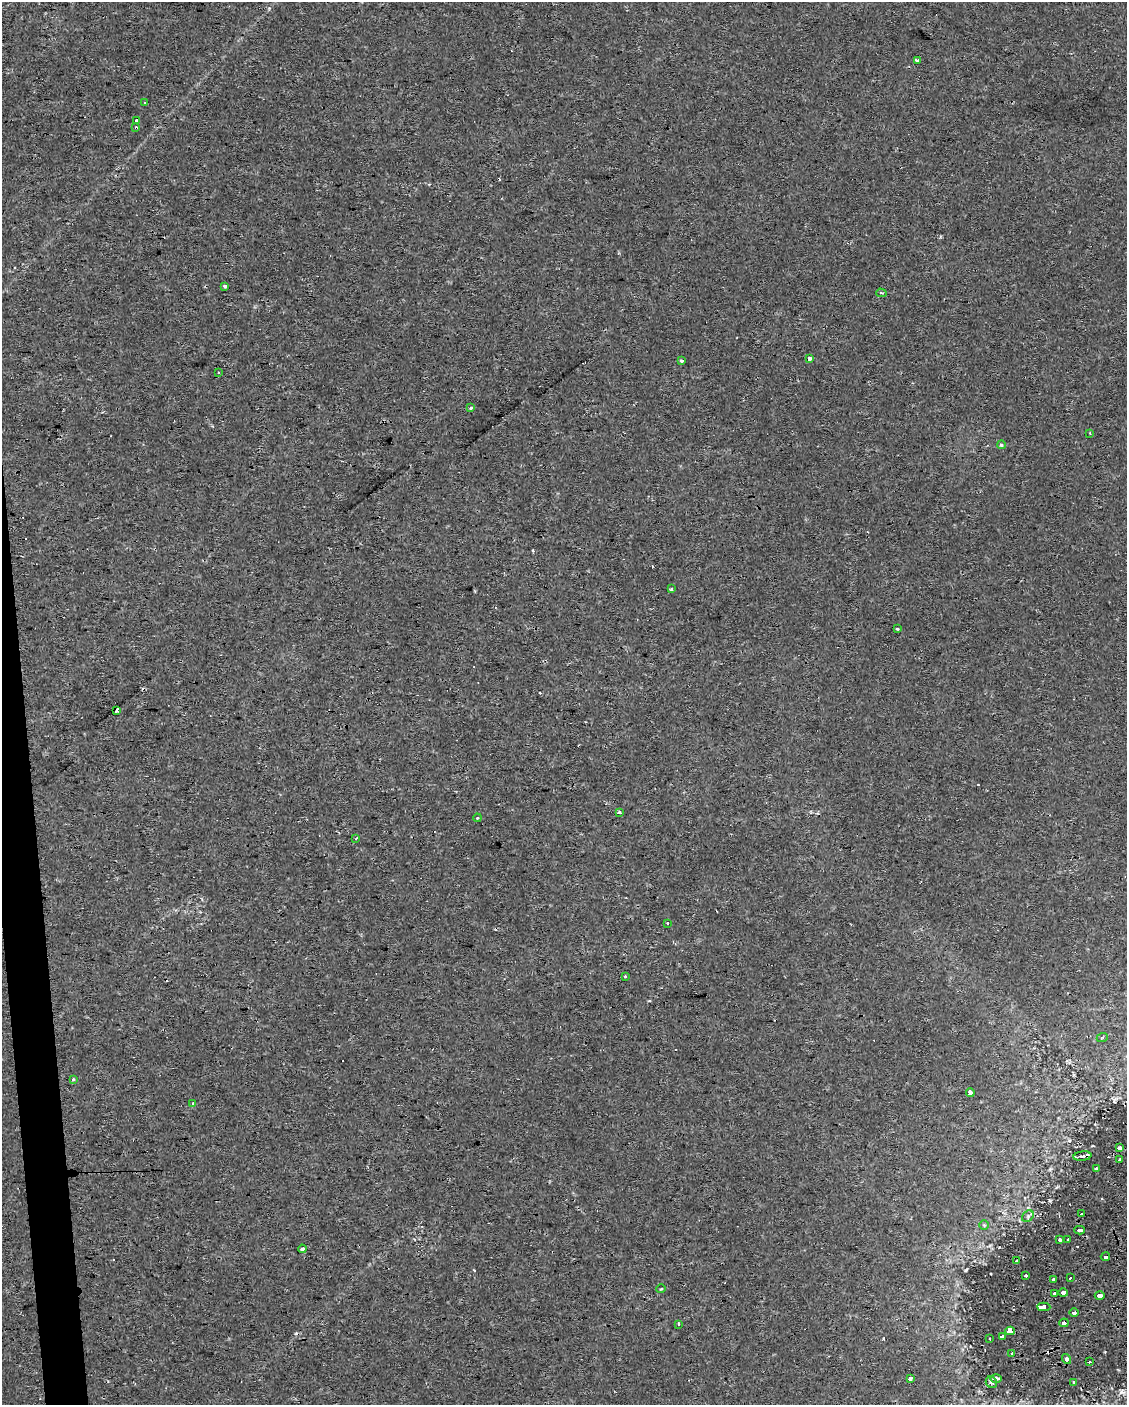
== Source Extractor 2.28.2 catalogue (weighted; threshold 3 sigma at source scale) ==
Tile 7 of 4 x 3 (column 3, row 2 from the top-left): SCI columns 2253-3377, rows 1404-2806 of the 4503 x 4250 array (HDU 1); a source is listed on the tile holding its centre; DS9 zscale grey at full resolution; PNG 1129 x 1407 px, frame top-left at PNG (2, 2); each listed source drawn as its Kron ellipse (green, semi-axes under 4 px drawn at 4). Shown black and unused: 2% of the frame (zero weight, under 2 of 3 exposures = <1% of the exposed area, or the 3 px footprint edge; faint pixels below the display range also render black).
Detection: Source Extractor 2.28.2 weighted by HDU 2 'WHT'; one run over the whole footprint, this tile lists its part. Background 0.0303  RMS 0.0037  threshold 0.0166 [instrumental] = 3 sigma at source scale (4.5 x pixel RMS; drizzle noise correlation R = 1.50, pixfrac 1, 0.0396/0.0396 arcsec/px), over >= 5 px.
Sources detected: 74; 16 cosmic-ray / hot-pixel residue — neither listed nor drawn; the other 58 listed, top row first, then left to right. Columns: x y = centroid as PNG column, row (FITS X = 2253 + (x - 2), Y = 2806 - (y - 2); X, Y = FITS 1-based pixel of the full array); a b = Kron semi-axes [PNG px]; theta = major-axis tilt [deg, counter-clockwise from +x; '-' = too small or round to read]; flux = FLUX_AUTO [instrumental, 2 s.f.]
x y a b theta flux
917 60 4 3 - 3.3
145 102 3 3 - 0.76
137 121 3 3 - 8.2
136 128 3 3 - 2.4
225 286 3 3 - 5.8
881 293 5 4 - 0.5
810 359 4 4 - 0.98
681 361 3 3 - 0.84
219 372 3 3 - 1.2
471 408 3 3 - 1.7
1090 433 3 3 - 0.41
1001 445 4 4 - 0.85
671 589 4 3 - 1.2
897 629 3 3 - 4.4
117 711 3 3 - 3.1
620 812 4 3 - 1.9
477 818 4 3 - 0.34
356 838 4 2 - 0.29
667 923 3 3 - 2.2
625 977 3 3 - 2.5
1102 1038 5 3 - 0.48
73 1080 3 3 - 1.5
970 1093 4 4 - 2.8
193 1103 3 2 - 0.28
1119 1148 4 3 - 1.1
1082 1156 9 4 7 0.89
1120 1160 3 3 - 1.2
1096 1169 3 3 - 0.48
1082 1214 3 3 - 0.78
1028 1216 6 5 - 0.97
984 1225 5 5 - 0.47
1080 1230 5 3 - 1.8
1068 1239 3 2 - 0.55
1060 1240 3 3 - 0.69
302 1249 4 3 - 1
1105 1257 5 3 - 19
1017 1261 3 3 - 0.49
1026 1276 3 3 - 0.48
1070 1278 4 3 - 4.5
1054 1280 4 3 - 2.6
661 1289 5 3 - 0.35
1063 1293 5 4 - 490
1055 1294 4 3 - 25
1100 1296 5 3 - 1.7
1044 1307 7 3 -2 210
1074 1313 5 3 - 1.9
1064 1323 5 3 - 2
679 1324 3 2 - 0.61
1010 1331 5 3 - 500
1002 1336 3 3 - 1.6
990 1339 2 2 - 0.35
1012 1353 3 2 - 0.4
1066 1359 5 4 - 1.3
1089 1362 3 3 - 0.59
911 1379 3 3 - 8.6
996 1379 6 3 1 1.2
991 1382 6 5 - 0.73
1074 1382 4 3 - 0.44
Overlapping masked pixels (flux is a lower limit): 4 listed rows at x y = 136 128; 970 1093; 1010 1331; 996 1379